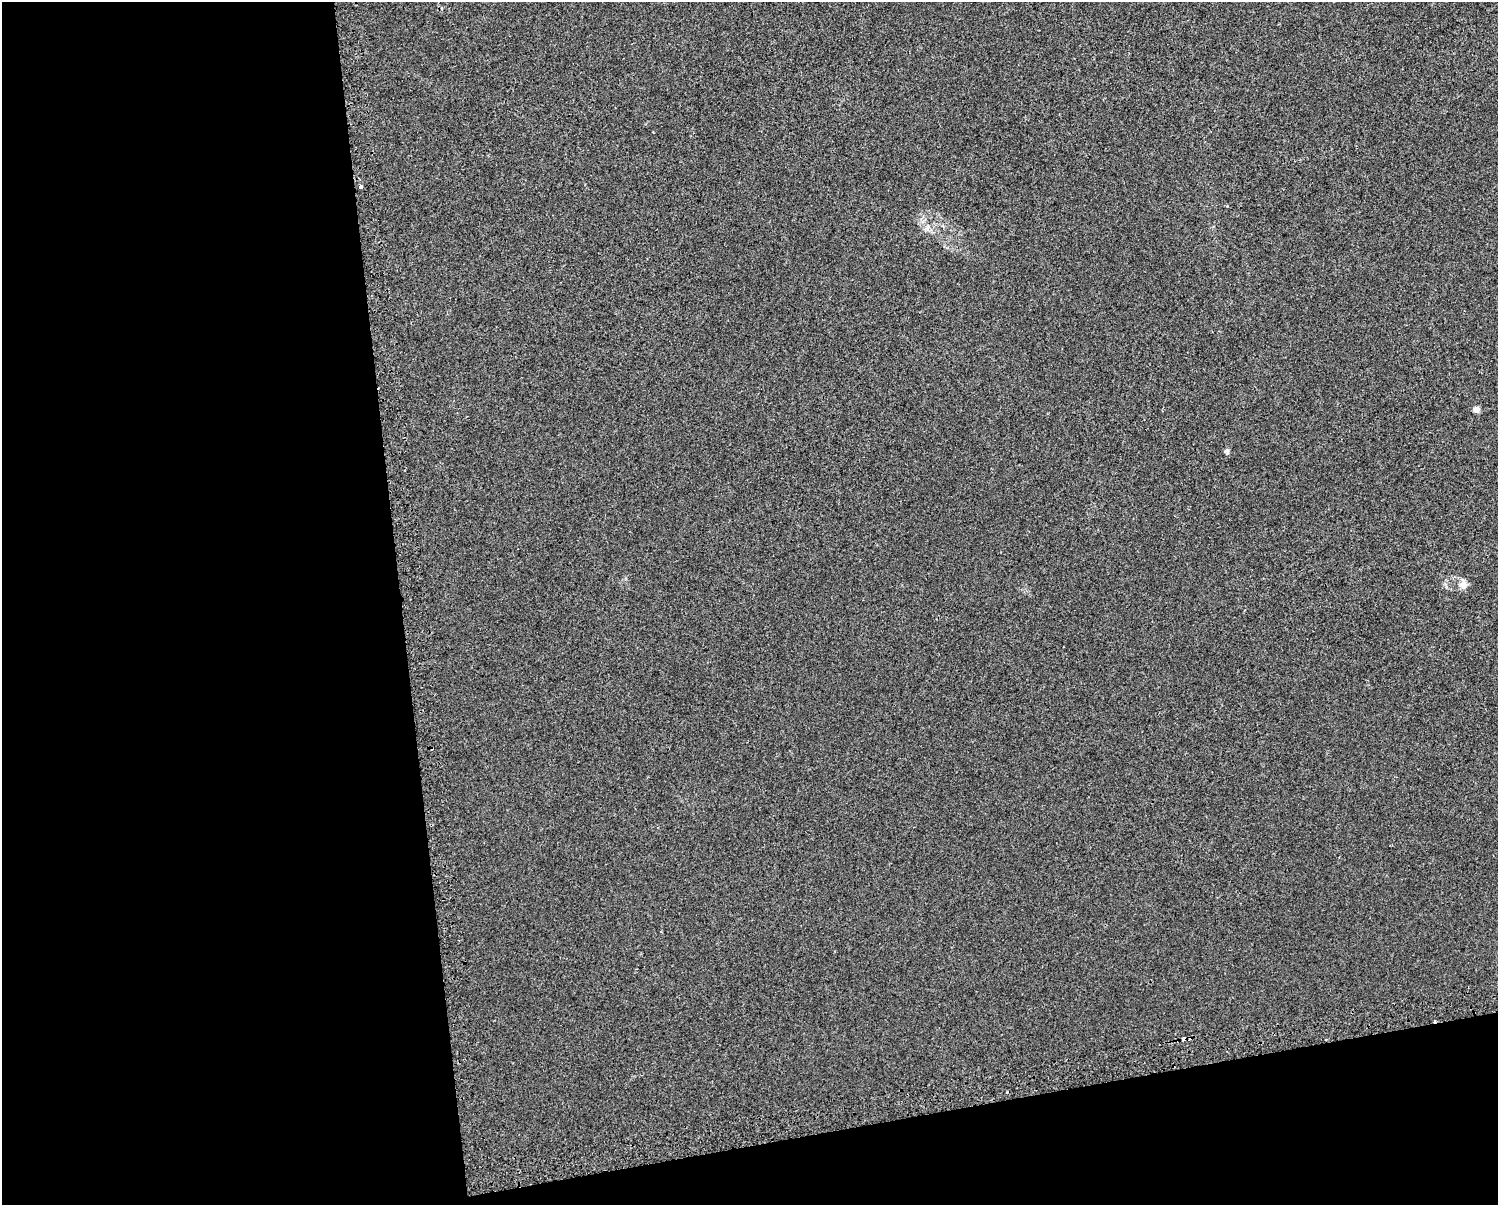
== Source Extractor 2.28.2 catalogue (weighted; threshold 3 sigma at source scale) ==
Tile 10 of 3 x 4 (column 1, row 4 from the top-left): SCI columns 56-1551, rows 39-1241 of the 4643 x 4891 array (HDU 1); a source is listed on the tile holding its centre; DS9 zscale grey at full resolution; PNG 1500 x 1207 px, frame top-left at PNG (2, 2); no overlay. Shown black and unused: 32% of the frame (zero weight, under 2 of 3 exposures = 3% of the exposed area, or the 3 px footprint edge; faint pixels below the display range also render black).
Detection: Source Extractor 2.28.2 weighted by HDU 2 'WHT'; one run over the whole footprint, this tile lists its part. Background 0.0013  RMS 0.0053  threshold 0.024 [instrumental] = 3 sigma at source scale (4.5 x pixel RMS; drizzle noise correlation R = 1.50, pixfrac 1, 0.0396/0.0396 arcsec/px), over >= 5 px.
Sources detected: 7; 1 cosmic-ray / hot-pixel residue — not listed; the other 6 listed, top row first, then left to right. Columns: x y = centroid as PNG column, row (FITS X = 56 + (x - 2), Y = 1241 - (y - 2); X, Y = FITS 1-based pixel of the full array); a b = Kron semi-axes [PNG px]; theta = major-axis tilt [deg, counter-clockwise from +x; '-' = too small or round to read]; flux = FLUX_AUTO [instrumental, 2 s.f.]
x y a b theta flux
361 187 3 3 - 3.1
1476 409 4 4 - 5.8
1227 451 8 6 -87 1.2
1463 584 15 10 85 3.4
1184 1039 4 3 - 5.1
1007 1092 4 2 - 0.52
Overlapping masked pixels (flux is a lower limit): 1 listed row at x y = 1184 1039